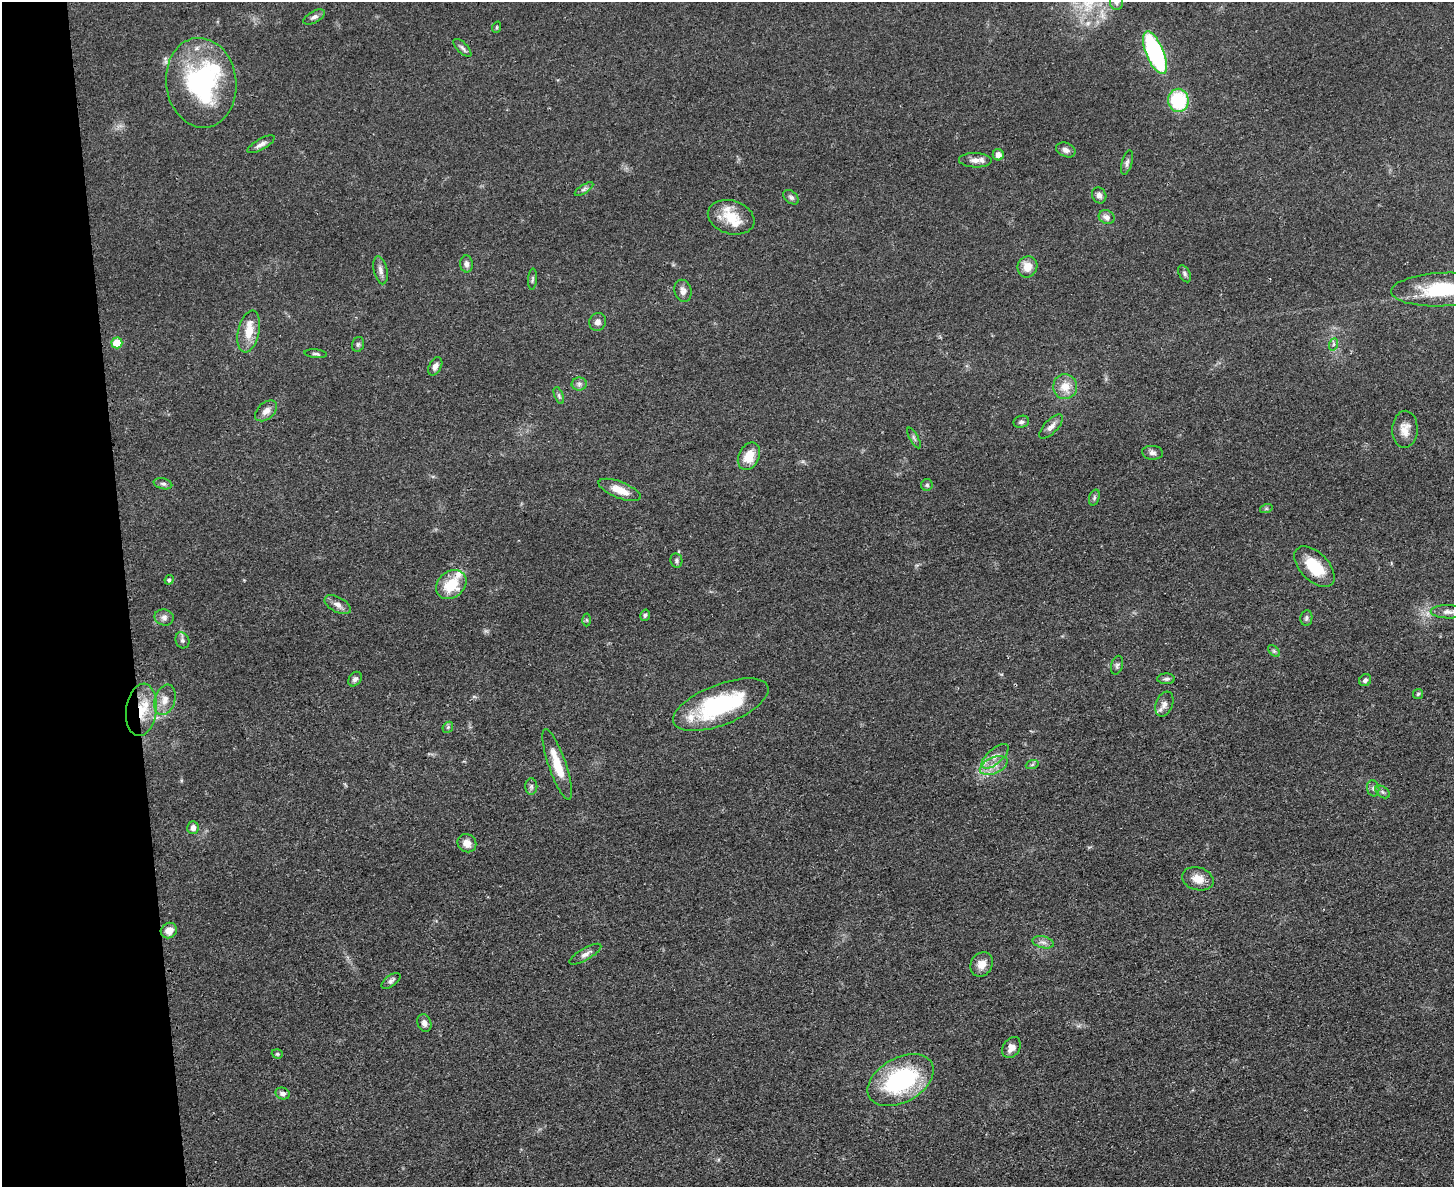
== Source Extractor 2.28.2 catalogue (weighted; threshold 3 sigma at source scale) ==
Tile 4 of 3 x 4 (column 1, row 2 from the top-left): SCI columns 141-1592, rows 2385-3569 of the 4747 x 4767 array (HDU 1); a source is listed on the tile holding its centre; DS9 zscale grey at full resolution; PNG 1456 x 1189 px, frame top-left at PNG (2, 2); each listed source drawn as its Kron ellipse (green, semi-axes under 4 px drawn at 4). Shown black and unused: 9% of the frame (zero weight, under 3 of 4 exposures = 2% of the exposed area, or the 3 px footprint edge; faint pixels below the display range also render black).
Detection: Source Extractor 2.28.2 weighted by HDU 2 'WHT'; one run over the whole footprint, this tile lists its part. Background 0.0462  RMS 0.0051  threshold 0.023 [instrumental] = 3 sigma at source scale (4.5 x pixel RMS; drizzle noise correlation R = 1.50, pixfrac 1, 0.05/0.05 arcsec/px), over >= 5 px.
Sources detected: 95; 1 inside a brighter object's white glare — neither listed nor drawn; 6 inside a brighter listed object's ellipse — not listed separately; the other 88 listed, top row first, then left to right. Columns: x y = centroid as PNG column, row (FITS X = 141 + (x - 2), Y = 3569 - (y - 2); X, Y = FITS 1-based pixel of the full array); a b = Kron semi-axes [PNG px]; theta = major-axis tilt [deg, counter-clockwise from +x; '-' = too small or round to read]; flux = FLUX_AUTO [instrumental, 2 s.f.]
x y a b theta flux
1116 2 8 6 -89 2.1
314 17 12 6 29 1.9
497 27 6 3 71 0.51
462 48 11 5 -45 1.6
1155 53 23 9 -67 79
201 83 45 35 -83 77
1178 100 11 10 - 32
261 144 15 5 29 2.5
1066 150 10 7 -24 2.4
998 155 5 5 - 2.8
975 160 16 7 -1 3.6
1127 163 13 5 75 1.7
584 189 11 4 32 1.3
1099 195 8 7 - 2.2
791 197 9 5 -39 1.4
731 217 24 16 -17 12
1107 217 8 6 -19 2.5
466 264 8 6 -86 2
1027 267 11 9 63 6.4
381 270 14 6 -78 2.6
1185 274 9 5 -63 1.2
532 279 11 3 86 0.86
1443 290 51 16 2 32
683 291 11 8 -75 2.7
598 322 9 8 - 2.6
249 332 21 10 78 9.5
117 343 5 5 - 15
358 344 8 5 74 1.1
1334 344 6 4 71 0.93
316 354 11 4 -5 1.1
435 366 10 6 62 2.3
579 384 8 6 1 1.6
1065 387 12 12 - 6.8
559 395 9 4 -69 1
266 411 13 8 41 3.4
1021 422 8 6 16 1.3
1051 426 15 6 46 3
1405 429 18 12 87 5.9
914 438 11 3 -60 1.1
1152 453 10 7 -5 1.9
749 456 14 10 63 9.3
163 484 9 5 -13 1.4
927 485 6 6 - 0.97
620 490 22 8 -21 8.1
1094 497 8 5 72 1.2
1266 509 6 4 19 0.76
676 561 7 6 - 1.2
1314 567 25 14 -45 17
169 580 5 4 - 1.1
451 585 16 13 39 16
338 605 14 7 -28 3.1
1448 612 17 6 -2 2.8
645 615 6 4 74 0.88
164 617 9 8 - 2.3
1306 618 8 6 80 1.3
587 620 6 4 -89 0.79
182 640 8 6 -65 1.4
1274 651 7 4 -45 0.94
1117 665 9 5 74 1.3
355 679 8 6 55 1.5
1166 679 9 5 1 1.3
1365 680 6 5 - 1.5
1418 694 5 5 - 0.81
165 700 16 10 71 5.2
1164 704 13 8 68 3
721 705 50 20 21 54
141 710 26 15 82 16
448 727 6 4 47 0.96
995 756 17 7 41 3.9
557 764 37 8 -71 13
994 765 15 8 23 5.1
1032 765 6 4 20 0.88
531 786 8 6 90 1.4
1373 788 8 6 -76 1.5
1383 792 8 5 -37 1.2
193 828 6 5 - 2.4
467 843 9 8 - 4.6
1198 879 16 11 -16 6.4
169 931 8 7 - 5.3
1043 942 11 6 -13 2.1
585 954 18 6 30 2.6
982 964 13 10 58 4.9
391 981 11 5 37 1.6
424 1023 9 6 -70 2.4
1011 1047 11 8 57 3.6
277 1054 6 4 -19 0.79
901 1080 36 22 29 65
282 1094 7 6 - 2.1
Overlapping masked pixels (flux is a lower limit): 1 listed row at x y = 141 710
Isophote crosses this tile's border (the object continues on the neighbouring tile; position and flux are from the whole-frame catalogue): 2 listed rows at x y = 1116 2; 1443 290